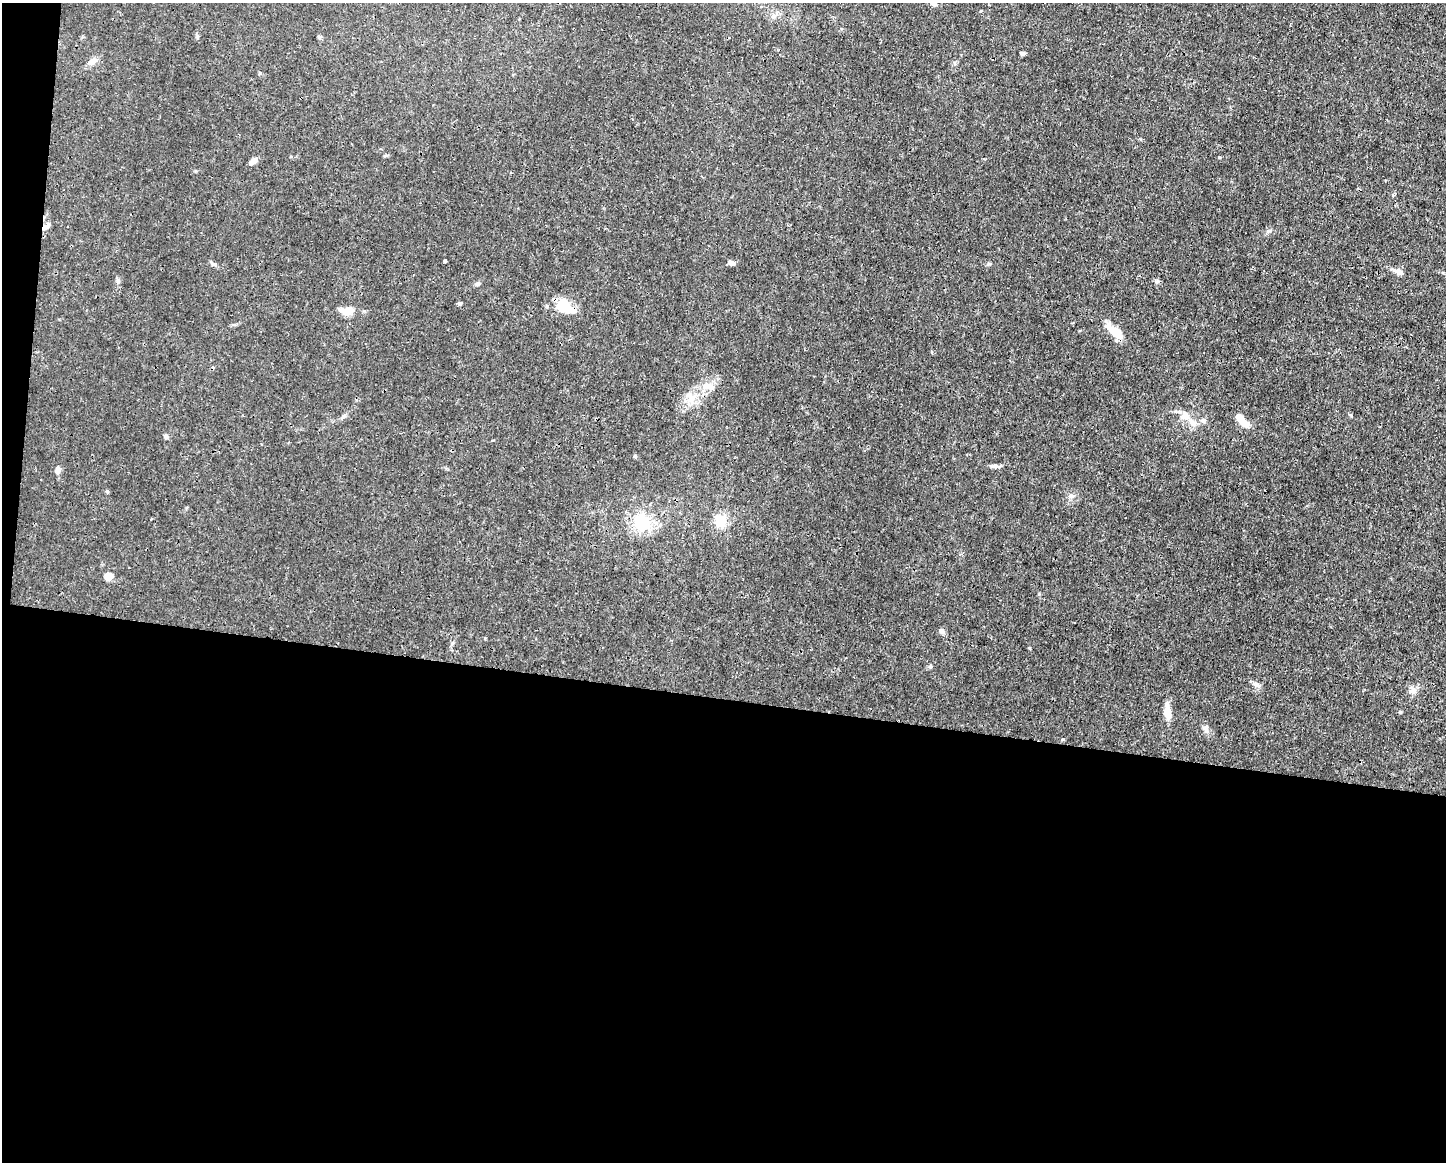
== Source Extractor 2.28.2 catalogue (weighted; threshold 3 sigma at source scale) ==
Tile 10 of 3 x 4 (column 1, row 4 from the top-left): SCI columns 112-1555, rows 1-1160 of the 4667 x 4639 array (HDU 1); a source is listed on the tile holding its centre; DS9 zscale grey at full resolution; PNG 1448 x 1164 px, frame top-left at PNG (2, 3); no overlay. Shown black and unused: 41% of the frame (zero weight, under 3 of 4 exposures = <1% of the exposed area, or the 3 px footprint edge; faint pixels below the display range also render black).
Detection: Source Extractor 2.28.2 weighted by HDU 2 'WHT'; one run over the whole footprint, this tile lists its part. Background 0.0157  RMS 0.0024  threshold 0.0109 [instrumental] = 3 sigma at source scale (4.5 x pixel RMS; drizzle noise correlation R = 1.50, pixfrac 1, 0.05/0.05 arcsec/px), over >= 5 px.
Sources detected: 42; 1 inside a brighter object's white glare — not listed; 3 inside a brighter listed object's ellipse — not listed separately; the other 38 listed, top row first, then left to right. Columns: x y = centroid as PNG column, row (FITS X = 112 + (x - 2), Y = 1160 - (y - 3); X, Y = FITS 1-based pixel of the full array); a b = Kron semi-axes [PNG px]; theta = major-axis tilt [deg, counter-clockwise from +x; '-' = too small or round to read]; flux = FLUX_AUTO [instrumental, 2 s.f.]
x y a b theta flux
773 16 7 6 - 0.75
1022 53 5 4 - 0.5
92 61 14 7 32 1.5
260 73 5 3 - 0.26
1219 157 5 3 - 0.27
253 161 10 6 40 1.3
46 227 12 5 37 1.1
445 261 3 3 - 0.37
731 263 7 5 -22 1.1
214 264 8 4 -8 0.47
1399 272 16 6 -28 1.3
118 281 7 5 -89 0.49
1157 281 6 4 0 0.43
478 284 6 6 - 0.51
563 304 19 17 62 4.5
348 311 13 9 27 2.9
1114 331 19 8 -37 4.9
706 385 11 10 - 2
691 398 18 12 -63 3.3
1185 416 12 12 - 2.2
343 417 11 4 44 0.62
1203 420 8 7 - 0.82
1244 423 13 7 -36 2.8
166 436 6 6 - 0.54
635 456 6 4 -1 0.36
995 466 10 5 2 0.91
58 470 8 6 72 1.2
107 491 6 4 -68 0.33
1071 496 8 7 - 0.99
721 521 15 14 - 4.1
642 523 19 18 - 10
108 576 5 5 - 6.1
941 631 7 7 - 0.72
1257 685 11 5 -18 0.86
1412 691 10 9 - 1.3
1400 712 5 4 - 0.25
1167 713 20 8 -84 2.6
1205 728 8 6 73 0.72
Overlapping masked pixels (flux is a lower limit): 1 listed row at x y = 46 227
Unlisted compact peaks at least as high as the median listed source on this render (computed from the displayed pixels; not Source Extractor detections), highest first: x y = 989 264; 460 304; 1269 231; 930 667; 1351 416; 1039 594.